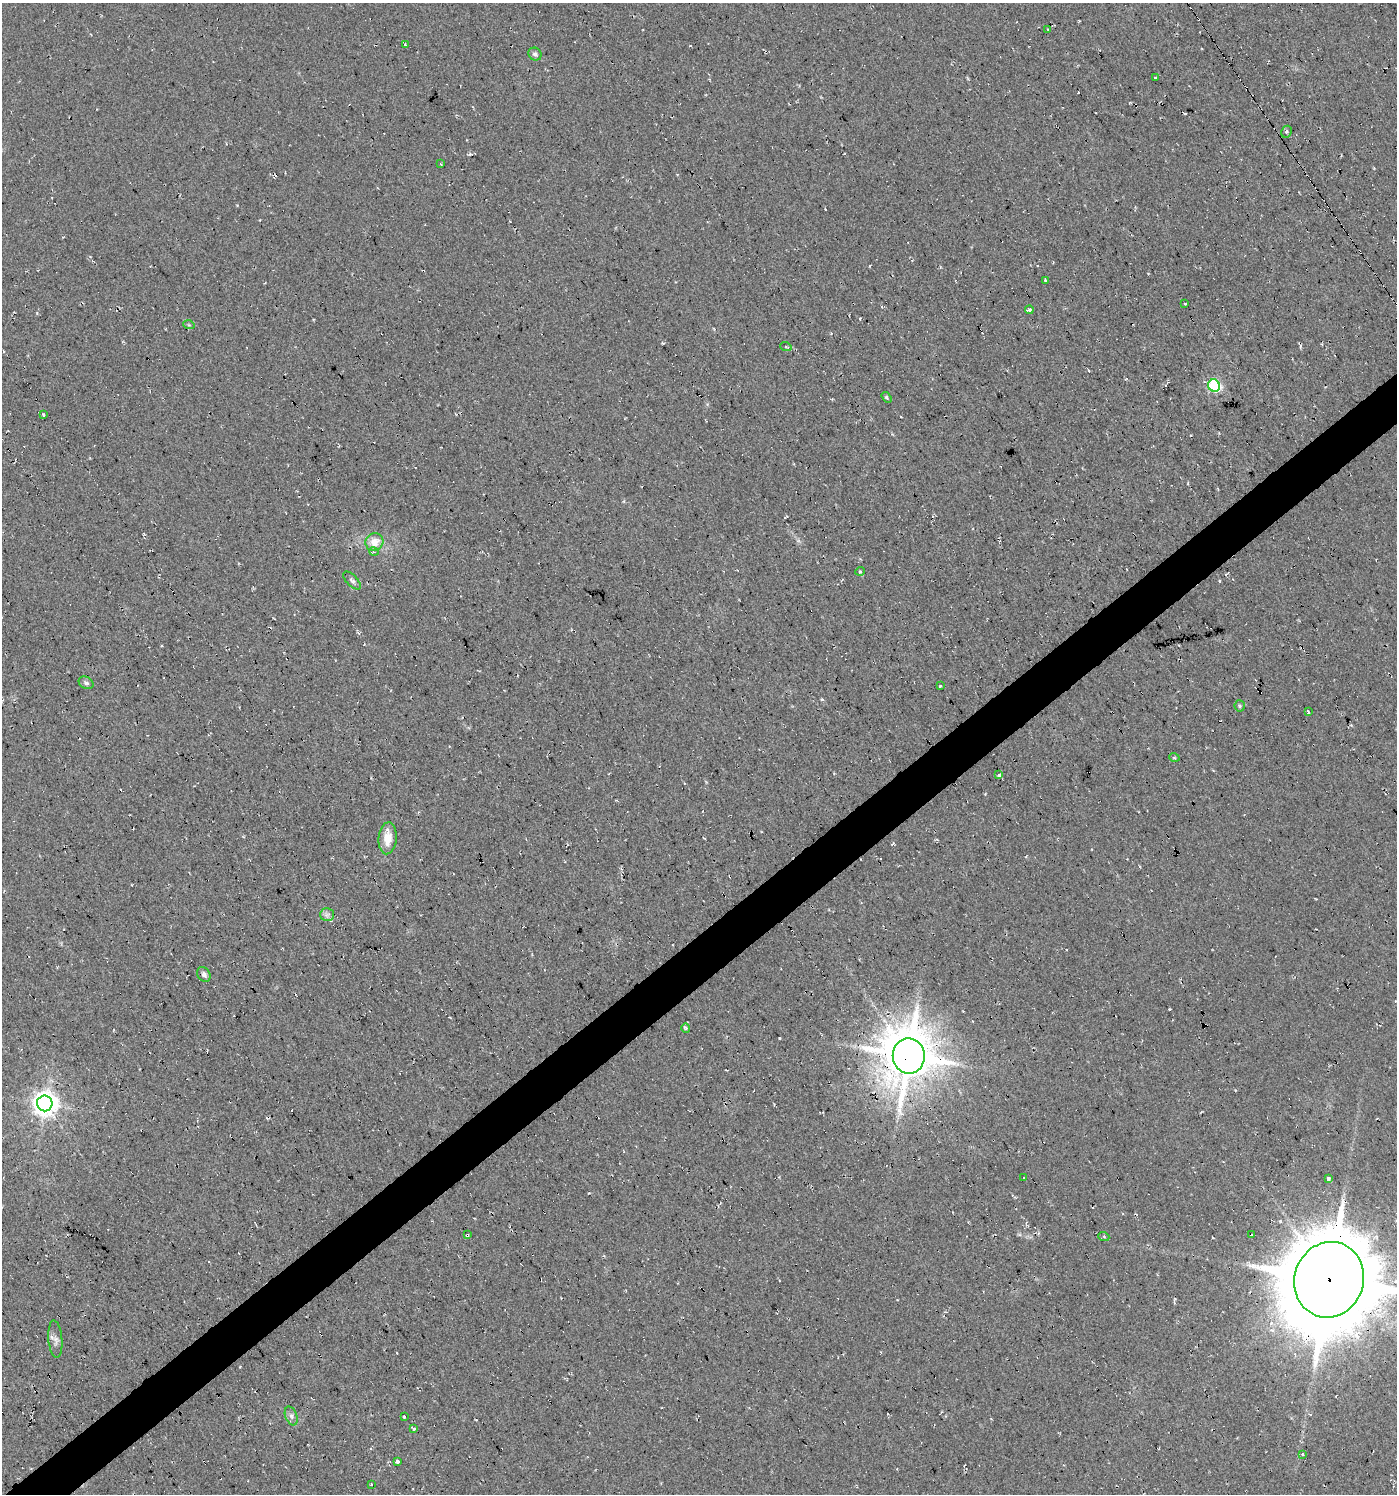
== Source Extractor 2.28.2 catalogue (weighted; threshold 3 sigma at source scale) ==
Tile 7 of 4 x 4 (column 3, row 2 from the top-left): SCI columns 2922-4316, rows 2985-4476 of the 5906 x 5968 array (HDU 1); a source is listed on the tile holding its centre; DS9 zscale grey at full resolution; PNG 1399 x 1496 px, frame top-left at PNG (2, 3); each listed source drawn as its Kron ellipse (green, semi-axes under 4 px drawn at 4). Shown black and unused: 3% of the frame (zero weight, under 2 of 3 exposures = <1% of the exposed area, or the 3 px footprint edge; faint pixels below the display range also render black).
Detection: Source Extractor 2.28.2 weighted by HDU 2 'WHT'; one run over the whole footprint, this tile lists its part. Background 0.03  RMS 0.013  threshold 0.0577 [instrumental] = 3 sigma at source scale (4.5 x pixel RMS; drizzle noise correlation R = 1.50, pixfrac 1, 0.0396/0.0396 arcsec/px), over >= 5 px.
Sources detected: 52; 9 cosmic-ray / hot-pixel residue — neither listed nor drawn; the other 43 listed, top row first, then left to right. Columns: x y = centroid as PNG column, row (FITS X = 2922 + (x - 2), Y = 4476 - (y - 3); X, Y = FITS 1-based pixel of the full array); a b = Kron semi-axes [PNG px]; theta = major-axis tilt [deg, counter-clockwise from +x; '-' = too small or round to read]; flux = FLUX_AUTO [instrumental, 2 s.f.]
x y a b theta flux
1048 30 3 2 - 0.94
405 45 3 3 - 2.1
535 54 7 6 - 3.4
1155 78 3 3 - 5.1
1287 132 6 5 - 2.1
441 164 3 2 - 1.1
1045 281 3 3 - 17
1185 304 3 3 - 3.8
1029 310 4 3 - 16
189 325 6 3 -18 1.4
786 347 6 3 -20 1.5
1214 386 6 5 - 170
886 397 6 4 -56 1.8
43 415 3 3 - 11
374 542 9 8 - 15
374 552 5 3 - 1.6
860 571 5 3 - 1.5
352 581 11 5 -45 3.6
86 683 8 5 -27 3.4
940 686 3 2 - 1.6
1240 706 5 5 - 1.9
1308 712 3 3 - 6.6
1174 757 5 3 - 1.4
999 775 4 3 - 8.1
388 838 16 9 86 20
327 915 7 6 - 4.3
204 974 8 6 -56 5.2
686 1028 5 4 - 3.6
909 1056 18 16 -81 4900
45 1103 8 7 - 1100
1024 1178 3 3 - 10
1328 1178 4 3 - 13
467 1235 3 3 - 3.9
1251 1235 3 3 - 4
1104 1237 6 3 -20 1.6
1329 1280 38 34 70 14000
55 1339 19 7 -85 6.6
291 1416 10 6 -69 4.2
404 1416 3 3 - 9.7
414 1429 3 3 - 5.7
1303 1454 3 3 - 11
397 1461 3 3 - 14
371 1484 3 3 - 1.8
Overlapping masked pixels (flux is a lower limit): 3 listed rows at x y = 909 1056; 467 1235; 1329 1280
Isophote crosses this tile's border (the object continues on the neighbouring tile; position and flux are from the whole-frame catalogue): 1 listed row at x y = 1329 1280
Unlisted compact peaks at least as high as the median listed source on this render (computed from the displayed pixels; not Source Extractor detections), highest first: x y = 779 1038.